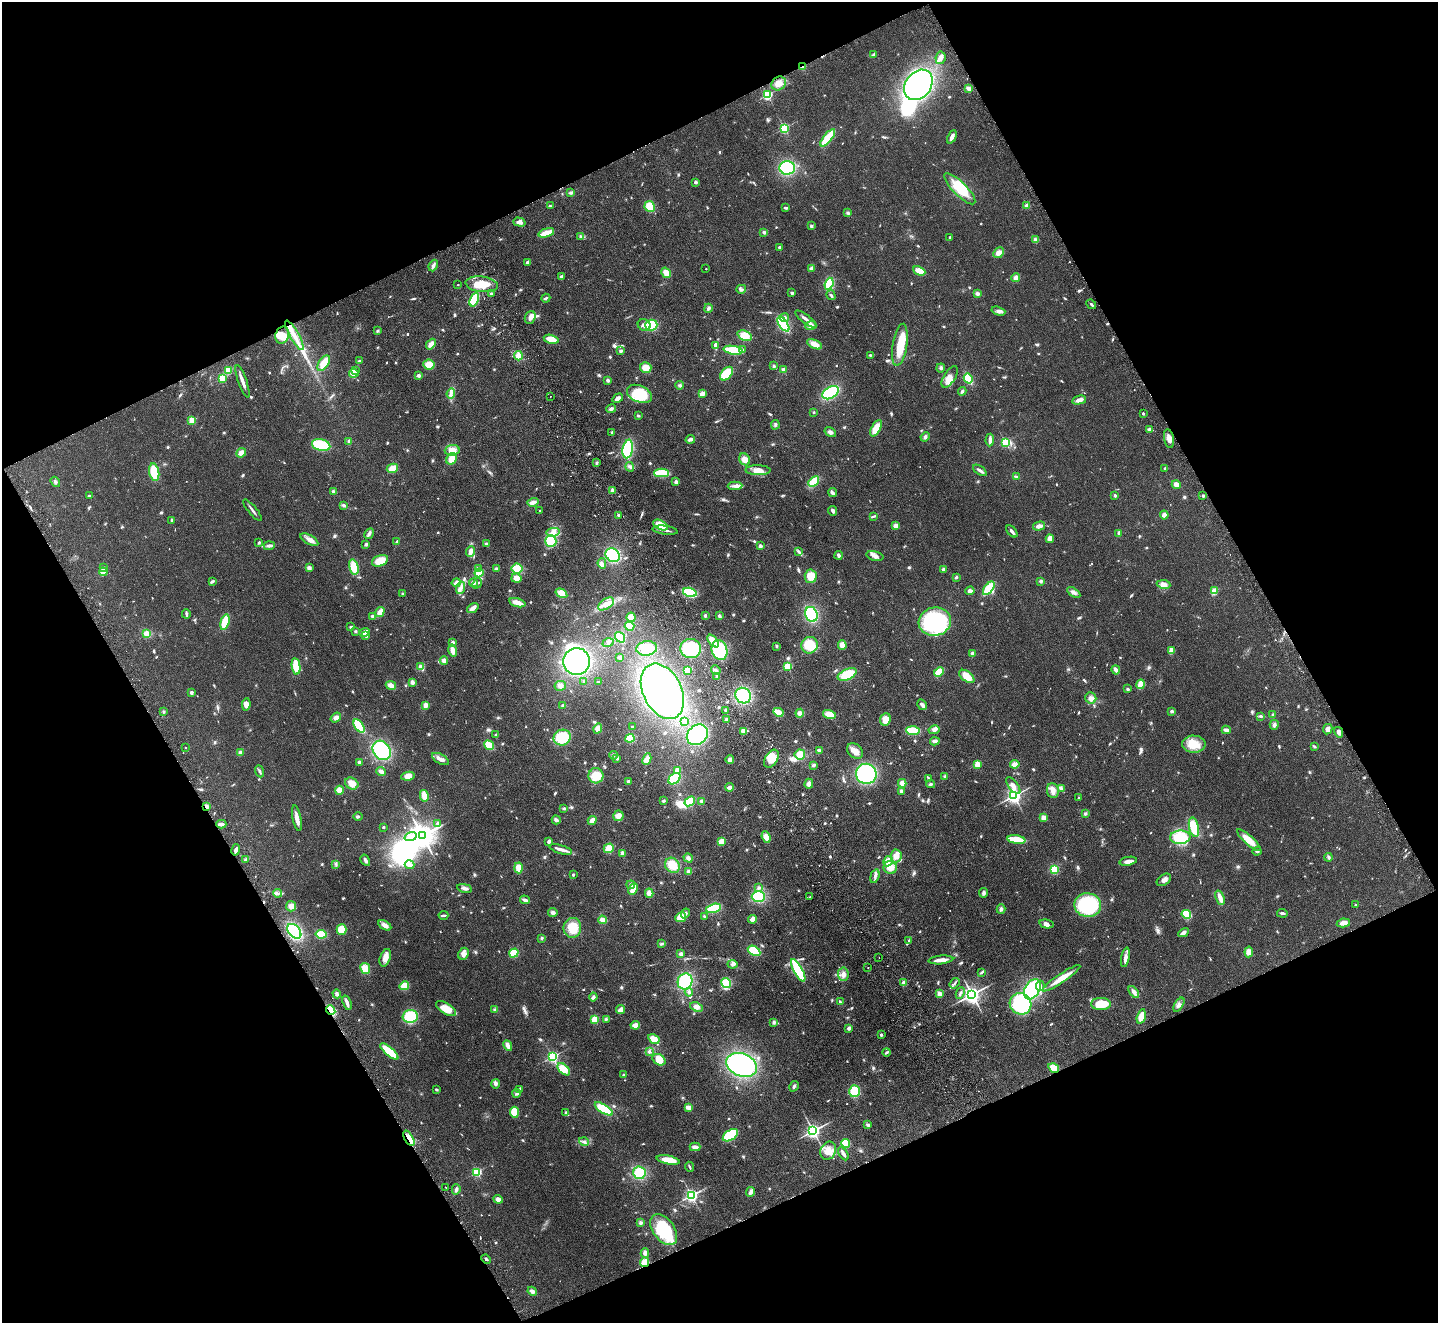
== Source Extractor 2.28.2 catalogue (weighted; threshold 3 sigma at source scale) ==
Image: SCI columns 52-5792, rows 323-5603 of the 5845 x 5791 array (HDU 1 of 3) = the unmasked area's bounding box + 8 px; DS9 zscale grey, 4 x 4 block average (1 PNG px = mean of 4 x 4 image px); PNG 1440 x 1325 px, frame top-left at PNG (2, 2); each listed source drawn as its Kron ellipse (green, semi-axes under 4 px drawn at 4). Shown black and unused: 46% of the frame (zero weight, under 2 of 3 exposures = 3% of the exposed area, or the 3 px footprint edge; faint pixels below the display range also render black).
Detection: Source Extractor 2.28.2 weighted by HDU 2 'WHT'. Background 0.102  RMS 0.0081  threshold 0.0365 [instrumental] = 3 sigma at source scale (4.5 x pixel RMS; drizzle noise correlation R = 1.50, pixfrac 1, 0.05/0.05 arcsec/px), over >= 5 px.
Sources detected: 973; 3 too faint to see at this stretch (4 x 4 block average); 10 inside a brighter object's white glare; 11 cosmic-ray / hot-pixel residue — neither listed nor drawn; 9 coinciding with a brighter row at this scale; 26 inside a brighter listed object's ellipse — not listed separately; of the other 914, all 500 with FLUX_AUTO >= 6.25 (the completeness limit of this list) listed and drawn (414 fainter detections not listed), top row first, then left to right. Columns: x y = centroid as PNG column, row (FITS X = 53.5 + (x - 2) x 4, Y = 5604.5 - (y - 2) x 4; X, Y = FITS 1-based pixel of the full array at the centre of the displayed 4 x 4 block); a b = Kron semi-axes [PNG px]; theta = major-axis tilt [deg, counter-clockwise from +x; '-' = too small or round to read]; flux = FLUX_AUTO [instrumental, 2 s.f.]
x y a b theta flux
874 54 4 2 - 6.3
941 58 6 5 - 23
803 67 4 2 - 7.2
779 83 8 6 40 39
918 85 16 12 52 840
969 88 4 3 - 18
767 95 2 2 - 590
784 128 2 2 - 610
952 137 7 3 65 20
828 138 10 3 52 220
787 168 8 6 3 260
696 182 2 2 - 47
960 189 21 6 -45 120
571 193 4 3 - 9.4
550 206 3 2 - 6.5
650 206 5 5 - 88
1027 206 2 2 - 100
786 208 4 2 - 8.8
848 213 3 3 - 8.1
519 222 6 3 -17 25
811 226 3 3 - 8.5
764 232 4 3 - 9.3
546 233 8 2 17 130
581 236 4 3 - 8.3
950 237 2 2 - 6.8
1035 240 4 4 - 12
779 247 4 2 - 7.7
999 253 6 4 45 26
528 262 4 2 - 19
433 266 6 3 68 15
812 268 4 3 - 16
706 269 2 2 - 6.4
919 271 6 4 -25 56
666 273 5 4 - 38
561 277 4 3 - 13
1016 278 4 4 - 29
482 284 16 7 -6 100
829 284 6 4 69 120
458 285 2 2 - 6.4
741 289 5 2 - 9.1
792 293 3 2 - 12
491 294 2 2 - 30
977 294 4 3 - 11
831 295 5 3 - 9
546 298 4 2 - 8.4
474 300 7 4 68 210
1091 304 5 2 - 8.9
708 308 4 3 - 12
998 311 7 3 -18 15
530 317 6 5 - 27
785 317 4 4 - 14
806 319 13 2 -37 28
783 324 8 4 -55 300
644 325 6 5 - 25
651 325 6 5 - 140
811 326 5 4 - 20
378 331 3 3 - 6.9
282 335 9 6 74 54
294 335 17 4 -60 60
745 336 7 5 -25 74
551 339 8 3 -13 81
431 344 6 3 49 32
814 344 8 3 -27 54
716 345 4 2 - 36
900 345 21 7 81 160
733 350 9 3 -10 190
742 350 4 4 - 11
621 351 3 3 - 8.8
870 355 4 2 - 6.6
518 356 4 3 - 49
359 361 3 2 - 7.2
324 363 9 5 55 59
429 365 6 5 - 51
774 366 3 2 - 9.9
646 368 6 5 - 55
941 368 4 3 - 12
228 370 4 3 - 50
784 370 2 2 - 110
355 371 4 2 - 7.4
354 373 4 3 - 45
726 374 8 5 49 130
419 375 4 3 - 14
950 377 12 5 57 47
222 378 2 2 - 280
968 379 5 3 - 120
608 380 3 3 - 10
242 381 17 3 -70 34
680 385 4 3 - 9.3
962 391 4 3 - 8.5
831 393 9 5 33 290
451 394 5 3 - 14
639 394 13 8 -23 180
702 394 4 3 - 33
550 397 2 2 - 8
618 398 6 3 29 21
1079 400 7 4 13 24
611 409 5 3 - 13
814 412 2 2 - 7.4
1143 414 2 2 - 9
638 416 3 2 - 6.7
192 420 2 2 - 250
775 425 4 3 - 9.4
876 428 9 4 60 77
1150 429 4 2 - 31
612 432 3 2 - 7
830 432 6 4 -33 17
925 437 5 3 - 12
690 439 5 2 - 20
1169 439 9 5 -80 30
990 440 6 2 87 24
349 441 4 3 - 11
1005 442 2 2 - 450
321 445 9 5 -13 190
628 449 9 5 80 270
452 450 7 5 4 52
241 453 5 3 - 28
452 459 6 4 56 56
745 459 6 5 - 33
597 463 3 3 - 7
630 467 5 4 - 11
392 468 6 4 26 55
1165 468 4 2 - 6.3
758 470 12 5 -1 41
980 470 8 2 -35 17
154 472 9 5 -80 140
662 473 7 3 0 140
1016 476 4 2 - 6.5
55 482 5 3 - 9.9
676 482 3 3 - 16
814 482 6 3 41 120
1176 485 4 4 - 31
735 486 7 3 2 16
612 490 4 3 - 11
333 491 3 3 - 11
832 492 5 2 - 17
1115 495 3 3 - 6.4
89 496 3 2 - 10
1203 496 2 2 - 29
533 502 6 3 16 28
344 505 4 3 - 12
252 510 13 2 -51 15
540 511 2 2 - 12
833 511 5 3 - 14
619 515 4 3 - 8.1
1164 515 4 4 - 18
874 516 4 2 - 6.6
172 520 2 2 - 38
661 525 8 4 -28 79
896 526 3 3 - 25
1039 526 6 3 15 23
665 530 12 2 -8 19
1012 531 7 2 -48 18
553 532 6 3 9 22
1119 533 4 3 - 14
369 534 6 2 60 17
1050 539 4 3 - 37
309 540 10 4 -30 28
397 541 3 2 - 6.3
551 541 6 6 - 120
259 542 3 3 - 6.3
366 544 4 2 - 12
486 544 4 3 - 10
269 546 6 2 5 18
760 546 3 2 - 17
471 551 5 3 - 34
799 552 3 2 - 6.6
613 555 7 6 - 330
839 555 4 3 - 14
875 556 8 4 -13 22
380 561 8 5 22 75
602 563 5 2 - 9.1
309 567 4 3 - 10
354 567 8 4 -76 91
104 568 2 2 - 18
478 569 4 3 - 11
496 569 3 3 - 8.6
517 569 5 5 - 78
943 569 3 3 - 6.6
103 572 4 4 - 67
479 573 4 4 - 99
811 576 6 6 - 74
956 577 3 3 - 6.3
516 578 5 4 - 39
212 581 4 2 - 11
1041 581 4 3 - 7.6
456 583 4 2 - 24
473 583 4 4 - 12
477 583 5 2 - 8.4
1164 584 7 4 -9 31
461 588 6 4 70 19
989 588 8 3 52 150
970 591 4 3 - 15
1215 591 2 2 - 180
690 592 7 4 -18 190
1074 592 7 3 -33 14
561 593 6 4 -33 51
402 594 2 2 - 22
517 603 8 3 -16 50
606 604 9 5 33 35
473 608 6 3 35 31
380 612 5 3 - 54
186 614 5 2 - 7.8
811 614 7 6 - 280
372 616 3 3 - 8.2
705 616 4 3 - 6.8
719 616 3 3 - 9.8
631 617 4 4 - 59
225 622 8 4 75 120
935 622 16 14 15 530
630 626 5 4 - 67
351 627 3 2 - 8.3
355 631 3 3 - 8
365 632 5 3 - 52
147 634 4 3 - 46
366 635 2 2 - 32
620 637 5 4 - 110
713 641 7 3 -50 81
453 642 3 3 - 14
608 643 5 3 - 10
810 645 8 8 - 97
842 645 4 3 - 40
777 646 3 2 - 6.9
647 648 10 7 9 130
691 649 10 9 - 240
453 650 6 3 -76 42
719 650 10 7 -75 340
1171 650 3 2 - 47
973 654 4 3 - 18
620 657 4 3 - 11
444 661 4 4 - 20
577 661 13 13 - 800
296 666 8 4 -80 95
421 667 2 2 - 130
787 667 2 2 - 260
687 670 4 2 - 110
716 670 5 2 - 8.8
1116 670 4 2 - 23
939 672 5 3 - 120
847 674 10 5 24 130
717 676 3 3 - 7.7
967 676 9 5 -38 68
583 681 2 2 - 6.9
412 682 3 3 - 19
598 682 2 2 - 7.2
1141 684 5 3 - 59
391 685 5 3 - 33
560 686 6 5 - 21
1128 689 3 3 - 7.6
662 691 29 19 -63 1100
191 693 2 2 - 47
743 696 8 7 - 240
1091 698 6 5 - 24
246 704 6 4 83 28
425 705 4 3 - 25
563 705 3 3 - 8.2
922 705 6 4 -58 16
725 710 2 2 - 6.5
1172 711 3 2 - 9.1
163 712 3 2 - 6.7
778 712 5 3 - 97
800 713 4 4 - 18
829 714 7 4 -12 65
1273 715 3 2 - 12
1260 716 3 3 - 7.2
336 718 5 4 - 19
885 719 6 5 - 47
726 720 3 2 - 13
684 721 3 3 - 14
1274 725 5 4 - 13
359 726 7 3 -55 200
632 727 2 2 - 7.8
598 728 5 3 - 30
1328 729 5 4 - 19
934 730 6 4 12 19
1226 730 4 2 - 28
743 731 3 3 - 36
913 731 6 3 -4 180
1339 732 5 3 - 21
496 735 3 2 - 8.8
697 735 11 9 43 380
562 738 8 7 - 180
630 738 4 4 - 59
935 741 5 3 - 16
1194 744 12 8 -1 100
489 745 5 3 - 81
1314 746 4 2 - 6.4
185 748 2 2 - 7.3
382 750 10 8 -53 320
819 751 3 3 - 12
855 751 9 6 -43 39
240 753 3 3 - 11
800 754 5 5 - 100
613 755 4 3 - 8.4
617 758 3 2 - 13
441 759 9 4 -29 24
647 759 6 3 64 41
730 759 4 3 - 17
771 759 10 6 58 81
360 762 2 2 - 26
977 764 2 2 - 220
1015 764 4 4 - 28
814 765 4 3 - 9.9
677 770 3 3 - 36
260 771 6 3 -68 9.6
381 771 5 3 - 22
866 774 10 10 - 430
408 776 7 3 10 39
596 776 7 7 - 93
945 776 4 2 - 6.4
928 778 4 2 - 9.3
674 779 7 5 40 140
628 781 3 3 - 8.2
352 783 7 5 -33 44
902 783 4 4 - 27
809 784 5 4 - 22
931 784 4 2 - 7.8
1013 786 10 4 -53 26
730 787 4 3 - 22
1061 788 4 3 - 9.5
339 790 4 4 - 43
1053 790 8 6 -84 33
901 791 4 3 - 15
424 796 6 2 -76 79
1014 796 3 2 - 1800
1079 798 3 2 - 7.5
663 801 3 3 - 7.6
690 801 6 4 41 96
702 801 4 3 - 17
207 806 4 3 - 16
564 808 3 3 - 7.2
1085 814 3 2 - 9.8
618 816 5 5 - 31
358 817 5 3 - 8.3
297 818 13 4 -79 33
1044 818 4 3 - 33
556 820 4 3 - 15
592 821 4 2 - 62
437 823 3 3 - 7.4
221 824 5 3 - 16
383 827 2 2 - 18
1194 827 10 5 -77 120
411 836 6 4 21 27
422 836 3 3 - 6400
766 837 6 4 -68 43
1180 837 10 6 4 190
1016 840 9 3 -8 120
1249 840 15 4 -42 82
549 841 3 2 - 24
721 842 3 3 - 47
609 848 5 4 - 53
561 849 11 3 -16 28
236 850 6 2 78 20
1257 851 4 2 - 7.1
622 853 4 3 - 12
896 856 6 5 - 40
1328 857 4 3 - 11
688 858 5 4 - 19
246 859 3 2 - 6.6
365 860 6 3 -60 14
888 861 5 4 - 35
1128 861 9 3 10 30
336 865 4 2 - 6.9
409 865 5 4 - 16
672 865 8 7 - 81
890 867 7 6 - 45
519 868 5 4 - 58
1054 869 4 4 - 81
689 871 3 3 - 15
573 875 2 2 - 26
875 876 7 2 75 20
1164 880 8 5 34 22
631 885 4 3 - 9.6
465 888 8 3 -9 16
758 888 3 3 - 9.2
633 889 6 3 64 73
278 893 4 2 - 7.4
649 893 4 3 - 35
984 893 4 3 - 18
758 896 6 5 - 220
810 897 2 2 - 8.3
1220 898 8 3 -71 41
525 900 5 2 - 19
1355 904 2 2 - 8.1
1088 905 13 12 - 360
291 906 5 5 - 26
713 908 8 3 16 170
1001 909 5 3 - 12
553 912 4 4 - 15
685 913 5 3 - 16
1282 913 5 2 - 10
1186 914 5 4 - 180
443 915 5 2 - 10
704 916 3 3 - 6.5
681 917 5 5 - 74
753 919 4 4 - 30
603 920 4 3 - 39
1343 923 7 3 10 32
1046 924 7 4 -13 23
385 925 7 3 -32 28
572 928 10 9 - 120
342 929 5 5 - 88
294 931 8 5 -48 340
1183 933 5 3 - 20
321 934 5 3 - 100
542 938 4 3 - 6.3
909 941 4 2 - 7
662 944 3 3 - 6.8
754 951 7 4 -30 120
1249 952 5 4 - 35
514 953 5 4 - 88
464 954 6 5 - 22
681 954 3 3 - 17
879 957 2 2 - 7.5
1125 957 10 3 79 28
385 958 9 5 72 39
941 960 12 3 5 42
732 964 5 3 - 9.8
365 968 6 5 - 59
868 968 2 2 - 6.3
798 970 12 4 -61 310
981 973 4 2 - 6.8
843 974 7 5 -84 23
1061 978 22 4 34 79
685 981 8 7 - 210
726 983 5 4 - 84
904 983 2 2 - 130
954 983 6 2 53 7.8
404 986 5 4 - 68
1040 986 5 2 - 12
1032 989 11 7 60 400
689 992 4 3 - 9.5
1134 992 7 3 -53 24
960 993 6 2 63 9.4
337 994 4 3 - 11
939 994 2 2 - 140
972 994 3 3 - 2800
593 997 4 3 - 12
840 1002 4 2 - 8.4
347 1003 7 2 -71 28
1021 1004 11 10 - 530
1101 1004 10 6 0 130
1179 1005 8 4 59 18
697 1007 6 4 -23 18
446 1009 11 5 -32 75
331 1010 5 3 - 120
495 1010 4 3 - 11
620 1010 4 2 - 39
1141 1016 7 3 75 75
410 1017 8 6 12 160
595 1019 4 3 - 69
606 1019 3 2 - 8.8
774 1022 4 3 - 9.8
635 1025 5 3 - 43
849 1028 3 3 - 17
881 1035 2 2 - 11
654 1039 6 3 -30 68
508 1045 5 3 - 27
389 1051 11 3 -41 200
649 1052 3 2 - 8.2
887 1052 4 2 - 6.6
552 1057 2 2 - 920
659 1060 7 5 -31 64
742 1065 16 11 -21 680
1054 1068 6 3 -31 60
564 1069 7 4 -45 63
623 1075 3 2 - 6.9
495 1084 5 4 - 14
794 1086 5 3 - 11
436 1089 3 2 - 7.5
520 1089 4 2 - 9.6
855 1091 6 5 - 130
517 1093 4 4 - 11
688 1107 4 3 - 32
604 1109 10 4 -32 160
514 1112 5 4 - 95
566 1113 4 2 - 8.4
868 1125 4 3 - 9
813 1131 2 2 - 1800
730 1135 8 5 33 220
409 1138 8 3 -60 69
584 1142 5 3 - 10
845 1143 4 4 - 97
695 1147 5 3 - 22
828 1151 9 7 66 46
843 1154 7 2 -59 19
668 1160 11 3 -11 96
689 1167 5 2 - 7.3
477 1172 2 2 - 540
639 1173 6 6 - 130
446 1187 2 2 - 9
456 1189 5 3 - 13
751 1192 5 2 - 23
691 1195 2 2 - 1300
498 1199 5 4 - 19
640 1223 4 3 - 11
664 1229 17 10 -54 270
645 1253 5 3 - 16
486 1259 5 2 - 10
645 1262 5 4 - 44
532 1291 5 3 - 18
Overlapping masked pixels (flux is a lower limit): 5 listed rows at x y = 803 67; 207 806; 331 1010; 409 1138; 645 1262